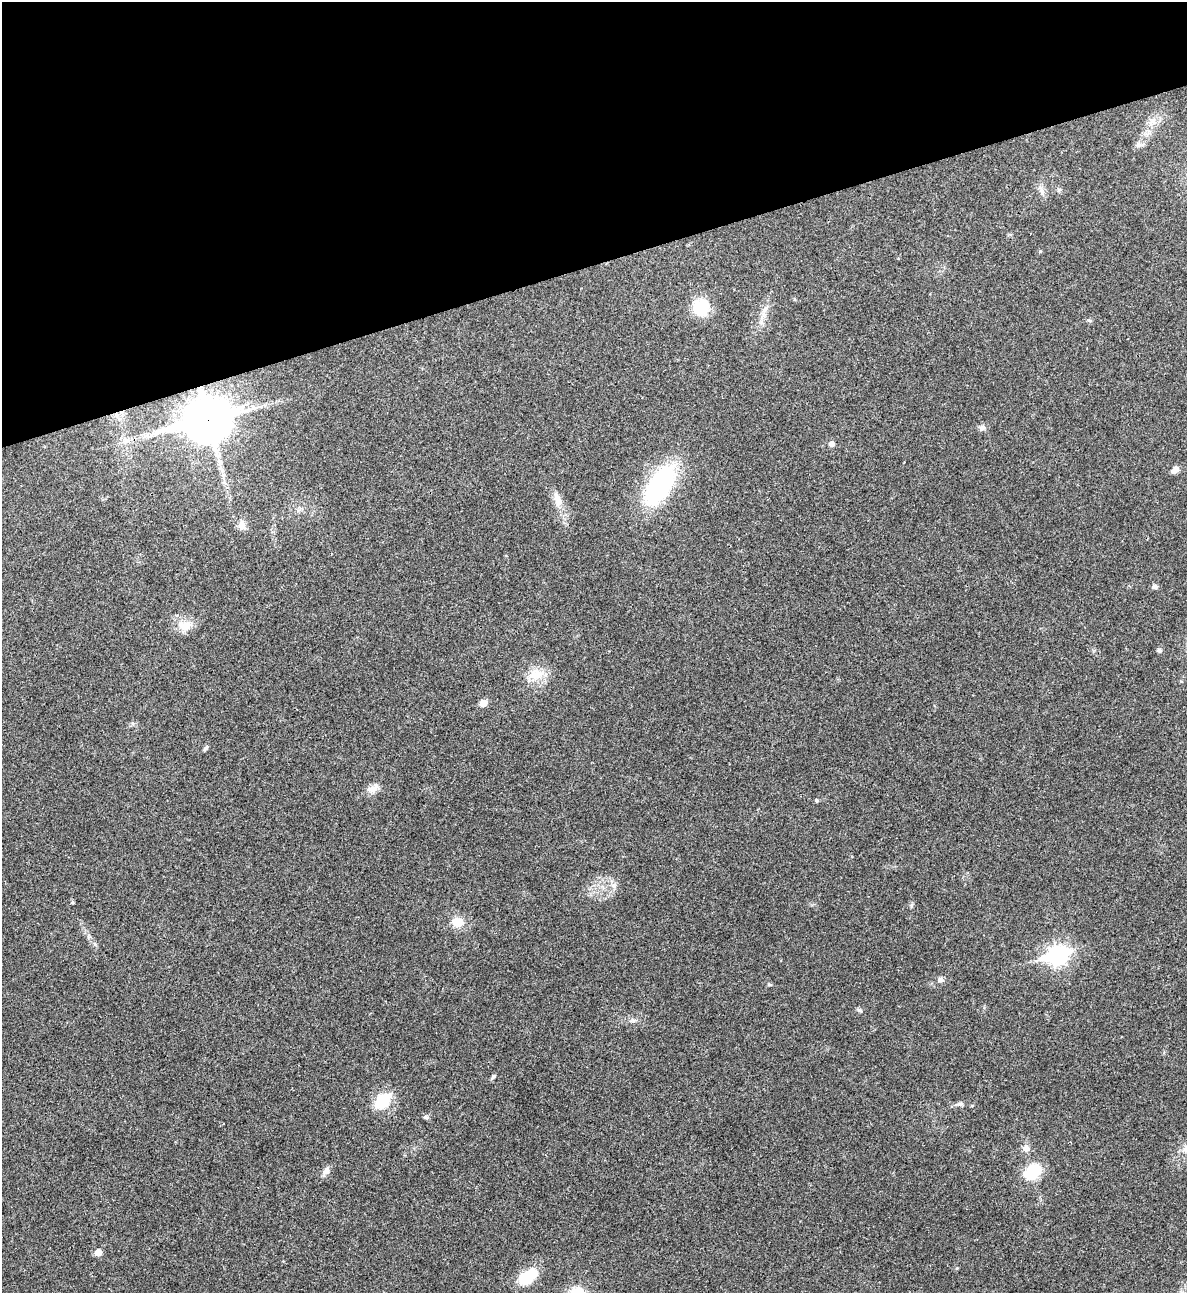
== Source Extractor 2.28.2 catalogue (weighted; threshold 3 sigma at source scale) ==
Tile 3 of 4 x 4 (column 3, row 1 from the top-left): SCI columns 2636-3820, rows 3875-5165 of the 5151 x 5169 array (HDU 1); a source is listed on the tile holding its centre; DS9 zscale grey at full resolution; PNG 1189 x 1295 px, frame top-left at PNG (2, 2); no overlay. Shown black and unused: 20% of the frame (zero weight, under 3 of 4 exposures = <1% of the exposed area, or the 3 px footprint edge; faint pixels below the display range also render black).
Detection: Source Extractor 2.28.2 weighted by HDU 2 'WHT'; one run over the whole footprint, this tile lists its part. Background 0.031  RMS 0.0046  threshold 0.0208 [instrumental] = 3 sigma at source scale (4.5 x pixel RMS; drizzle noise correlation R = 1.50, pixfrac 1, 0.05/0.05 arcsec/px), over >= 5 px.
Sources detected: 31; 1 inside a brighter listed object's ellipse — not listed separately; the other 30 listed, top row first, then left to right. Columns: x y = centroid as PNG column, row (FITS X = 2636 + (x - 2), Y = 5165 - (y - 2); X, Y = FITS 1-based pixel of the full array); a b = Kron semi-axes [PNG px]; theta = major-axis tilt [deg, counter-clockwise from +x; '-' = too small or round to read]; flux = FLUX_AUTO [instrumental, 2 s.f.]
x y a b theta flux
1042 191 9 6 -66 1.7
700 308 21 20 - 12
1089 320 6 4 -19 0.61
208 419 18 14 16 1500
982 428 8 7 - 1.6
831 444 6 5 - 2
1175 470 9 7 50 2.2
660 485 38 18 58 66
557 499 21 8 -67 4.6
242 525 13 9 86 2.8
1155 587 7 6 - 1.2
186 626 16 11 51 5
1159 650 5 5 - 1.1
538 674 19 14 33 7.7
483 703 5 5 - 5.3
206 748 10 4 42 0.8
372 789 13 9 5 3.1
817 800 4 4 - 0.71
457 922 11 10 - 6.3
1058 955 10 8 16 170
940 980 8 7 - 1.2
493 1076 8 4 53 0.76
382 1101 21 15 49 13
960 1104 7 4 18 0.91
426 1117 6 5 - 0.93
1026 1148 9 8 - 2.5
326 1171 11 7 52 2.2
1032 1172 15 11 43 21
98 1252 6 5 - 4.2
528 1277 24 13 38 14
Overlapping masked pixels (flux is a lower limit): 1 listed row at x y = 208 419
Unlisted compact peaks at least as high as the median listed source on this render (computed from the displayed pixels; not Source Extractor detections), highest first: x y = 859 1010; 614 886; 911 906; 769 984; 1040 251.